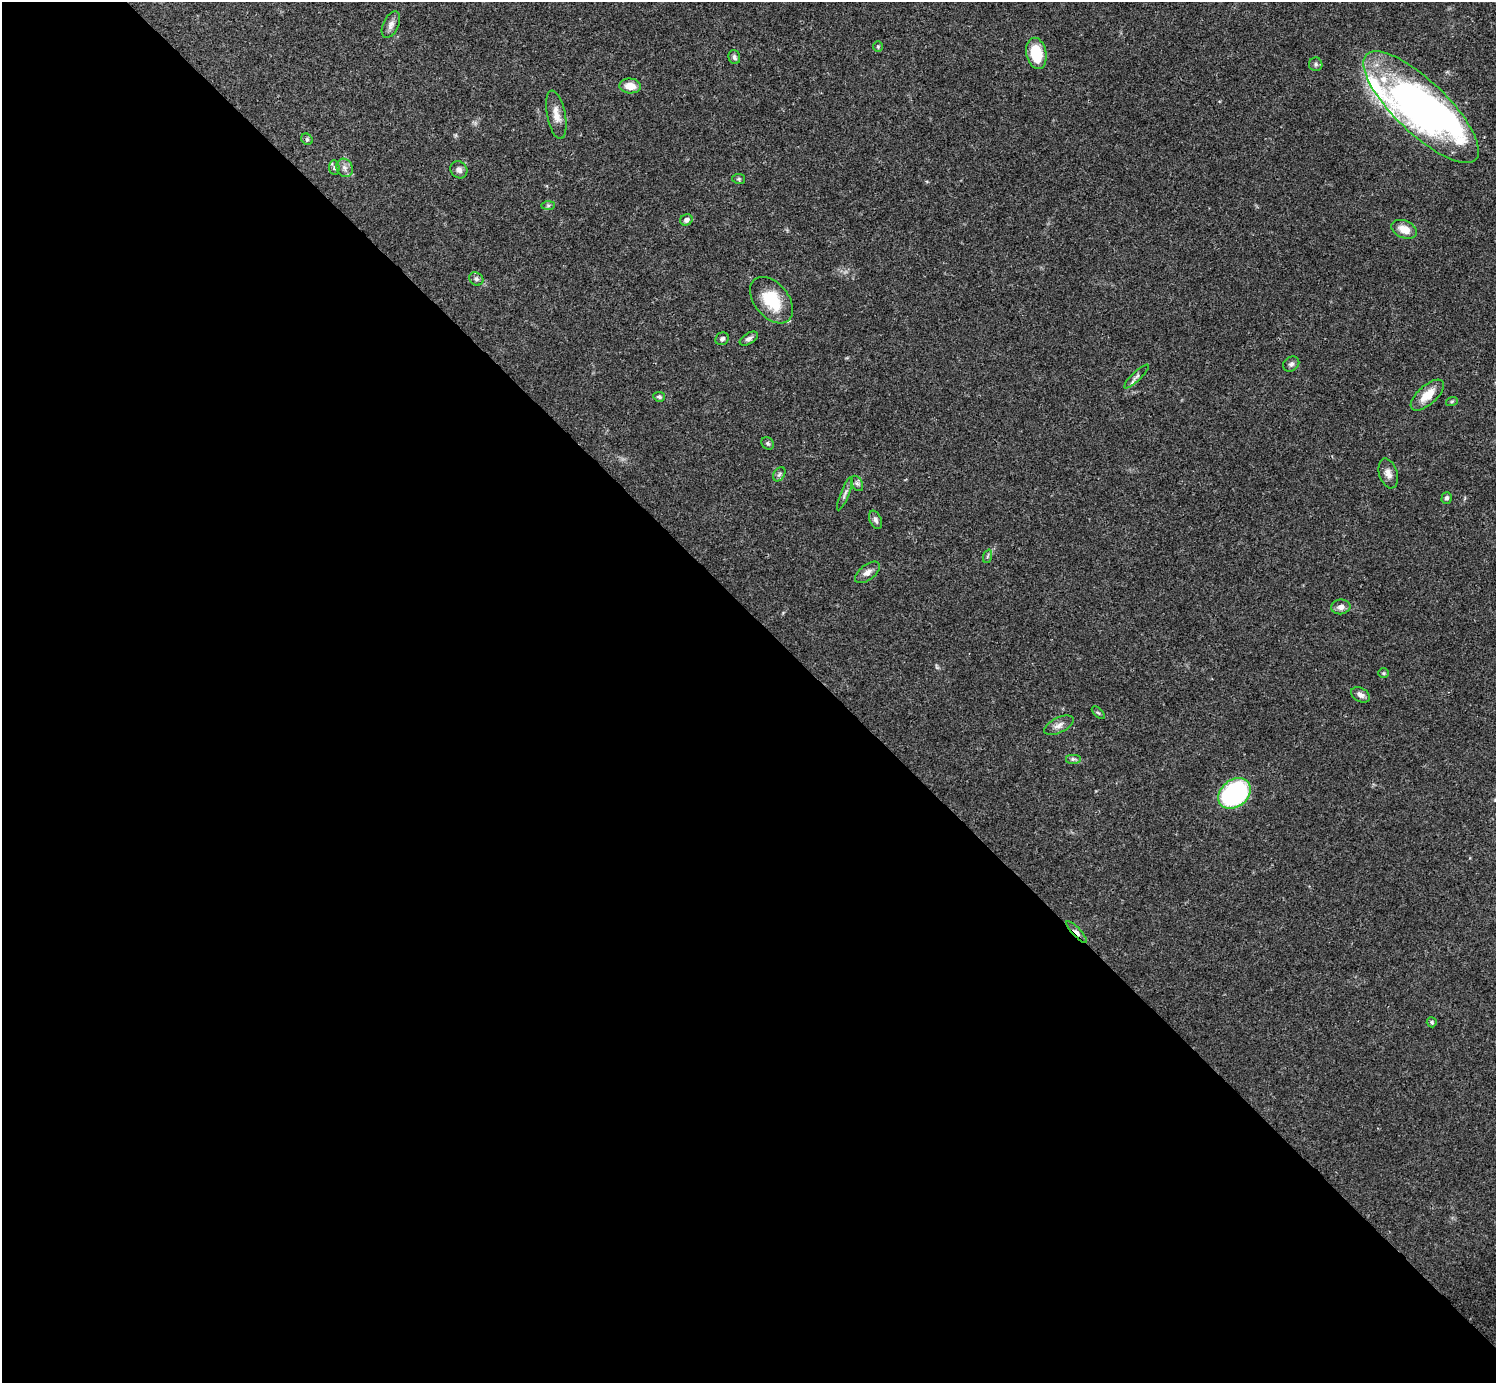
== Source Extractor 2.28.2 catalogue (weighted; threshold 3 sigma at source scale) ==
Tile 9 of 4 x 4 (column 1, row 3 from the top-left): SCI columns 1-1494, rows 1540-2920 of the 5982 x 5981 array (HDU 1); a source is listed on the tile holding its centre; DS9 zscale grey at full resolution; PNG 1498 x 1385 px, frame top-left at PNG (2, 2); each listed source drawn as its Kron ellipse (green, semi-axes under 4 px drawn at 4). Shown black and unused: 55% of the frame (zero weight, under 3 of 4 exposures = <1% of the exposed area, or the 3 px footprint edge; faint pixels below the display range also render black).
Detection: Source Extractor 2.28.2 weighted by HDU 2 'WHT'; one run over the whole footprint, this tile lists its part. Background 0.0403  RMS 0.0026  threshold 0.0119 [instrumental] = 3 sigma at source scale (4.5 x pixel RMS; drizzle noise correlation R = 1.50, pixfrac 1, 0.05/0.05 arcsec/px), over >= 5 px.
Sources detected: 48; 2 inside a brighter object's white glare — neither listed nor drawn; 3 inside a brighter listed object's ellipse — not listed separately; the other 43 listed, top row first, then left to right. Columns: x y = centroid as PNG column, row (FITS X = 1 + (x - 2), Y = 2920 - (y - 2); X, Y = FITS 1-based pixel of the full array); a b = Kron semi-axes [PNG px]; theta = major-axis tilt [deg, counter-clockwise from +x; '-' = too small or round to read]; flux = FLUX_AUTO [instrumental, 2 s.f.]
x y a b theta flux
391 25 14 7 65 1.4
878 47 5 5 - 0.4
1036 53 16 10 -79 9.6
734 57 7 5 -74 0.73
1316 64 7 6 - 0.64
630 86 11 7 -4 3.6
1421 107 76 26 -44 75
556 115 24 9 -79 3
307 139 6 5 - 0.49
334 168 7 5 -84 0.56
344 168 9 8 - 1.2
459 170 9 8 - 1.2
739 179 7 5 -12 0.42
548 205 7 4 1 0.46
686 220 6 5 - 1
1404 229 13 8 -22 3.3
476 279 7 6 - 0.75
772 300 26 17 -51 10
722 339 7 6 - 0.71
749 339 10 5 31 0.89
1291 364 8 7 - 0.83
1136 376 16 4 44 1.1
1427 395 20 9 42 4.5
659 397 6 5 - 0.53
1452 401 6 4 19 0.32
768 443 7 5 -44 0.51
1388 473 15 9 -72 1.8
779 474 8 5 58 0.67
857 483 8 5 -62 0.71
845 494 18 4 69 0.97
1447 498 6 5 - 0.59
876 520 10 5 -65 0.79
988 556 7 4 70 0.44
867 572 14 7 37 1.5
1341 607 9 7 7 1.4
1384 673 5 5 - 0.33
1360 695 10 6 -30 1.3
1098 713 8 3 -44 0.36
1059 725 16 7 26 1.6
1073 759 8 5 0 0.64
1234 793 18 13 38 35
1077 932 14 4 -47 1.2
1432 1022 5 5 - 0.41
Overlapping masked pixels (flux is a lower limit): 1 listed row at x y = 1077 932